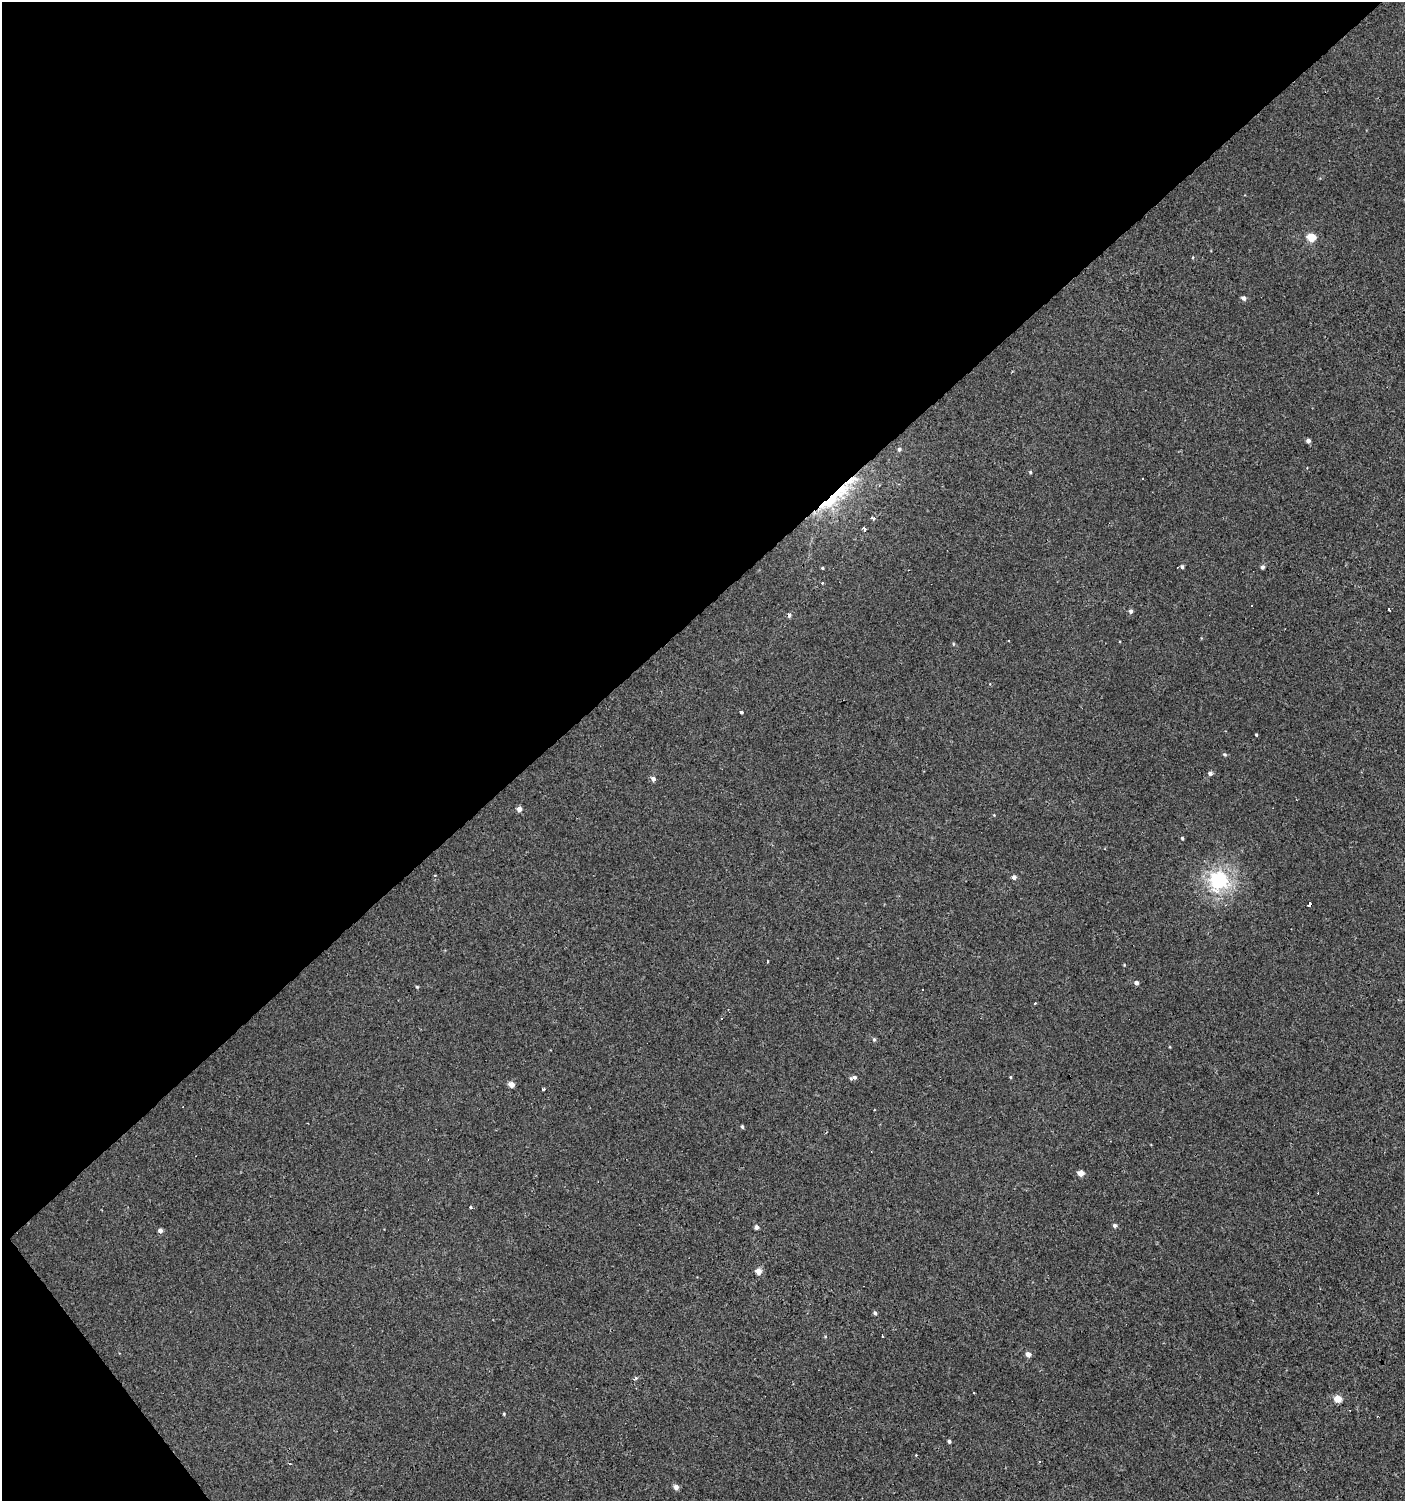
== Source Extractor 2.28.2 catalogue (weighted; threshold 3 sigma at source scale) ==
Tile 5 of 4 x 4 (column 1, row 2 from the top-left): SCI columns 201-1603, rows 2998-4496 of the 5950 x 5995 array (HDU 1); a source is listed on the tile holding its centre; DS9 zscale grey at full resolution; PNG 1407 x 1503 px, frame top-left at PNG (2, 2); no overlay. Shown black and unused: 42% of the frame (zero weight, under 2 of 3 exposures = <1% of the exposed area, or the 3 px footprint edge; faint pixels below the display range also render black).
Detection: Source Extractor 2.28.2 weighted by HDU 2 'WHT'; one run over the whole footprint, this tile lists its part. Background 0.0013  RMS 0.0039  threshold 0.0174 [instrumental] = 3 sigma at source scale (4.5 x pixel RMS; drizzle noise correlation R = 1.50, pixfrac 1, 0.0396/0.0396 arcsec/px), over >= 5 px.
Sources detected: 68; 7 cosmic-ray / hot-pixel residue — not listed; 2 inside a brighter listed object's ellipse — not listed separately; the other 59 listed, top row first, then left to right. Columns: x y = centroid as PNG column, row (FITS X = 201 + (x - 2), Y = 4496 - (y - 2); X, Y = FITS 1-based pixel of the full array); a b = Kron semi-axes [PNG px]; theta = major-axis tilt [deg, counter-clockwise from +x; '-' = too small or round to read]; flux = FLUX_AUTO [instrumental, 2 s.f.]
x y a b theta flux
1311 237 5 5 - 14
1193 257 5 3 - 0.36
1244 298 5 4 - 1.8
1308 441 4 4 - 1.4
899 449 5 5 - 0.96
1030 472 4 4 - 0.53
1143 478 3 3 - 1.3
830 500 54 18 31 28
873 518 3 3 - 1.8
864 529 3 3 - 4.3
1182 567 4 3 - 0.89
1263 567 4 4 - 1.2
822 568 4 3 - 0.41
1389 610 4 3 - 1
1131 611 5 4 - 1.2
789 615 5 4 - 1.4
1009 640 3 3 - 4.3
953 644 5 3 - 0.39
741 712 4 3 - 4.2
1256 735 3 3 - 1.3
1224 754 5 5 - 0.65
1210 773 4 4 - 1.4
653 779 5 4 - 2
519 809 5 4 - 2.6
994 815 4 4 - 0.3
1182 838 4 3 - 0.54
1014 877 5 5 - 1.6
1218 880 7 7 - 120
1309 904 3 3 - 9.1
767 962 3 3 - 1.5
1136 983 4 4 - 1.5
417 987 4 4 - 0.49
922 989 3 2 - 0.35
1035 1003 3 3 - 0.53
722 1018 3 3 - 1
874 1039 5 4 - 0.72
1170 1047 4 3 - 0.29
854 1077 8 5 7 1.4
1010 1077 4 4 - 0.39
511 1084 5 4 - 3.6
543 1089 3 3 - 2.1
742 1127 4 3 - 0.65
1081 1173 5 4 - 4.1
470 1207 4 3 - 0.73
1115 1225 4 4 - 1.2
757 1227 5 4 - 1.4
160 1230 5 4 - 1.6
758 1271 5 5 - 4.3
875 1313 5 4 - 0.85
882 1335 4 2 - 0.41
825 1336 5 4 - 0.44
1028 1354 5 4 - 2.5
636 1378 6 4 36 0.62
974 1393 3 2 - 0.4
1338 1399 5 4 - 8
504 1414 4 3 - 0.43
949 1441 4 3 - 1
1040 1461 3 3 - 1
676 1487 5 4 - 2.4
Overlapping masked pixels (flux is a lower limit): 3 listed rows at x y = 830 500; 789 615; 1309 904